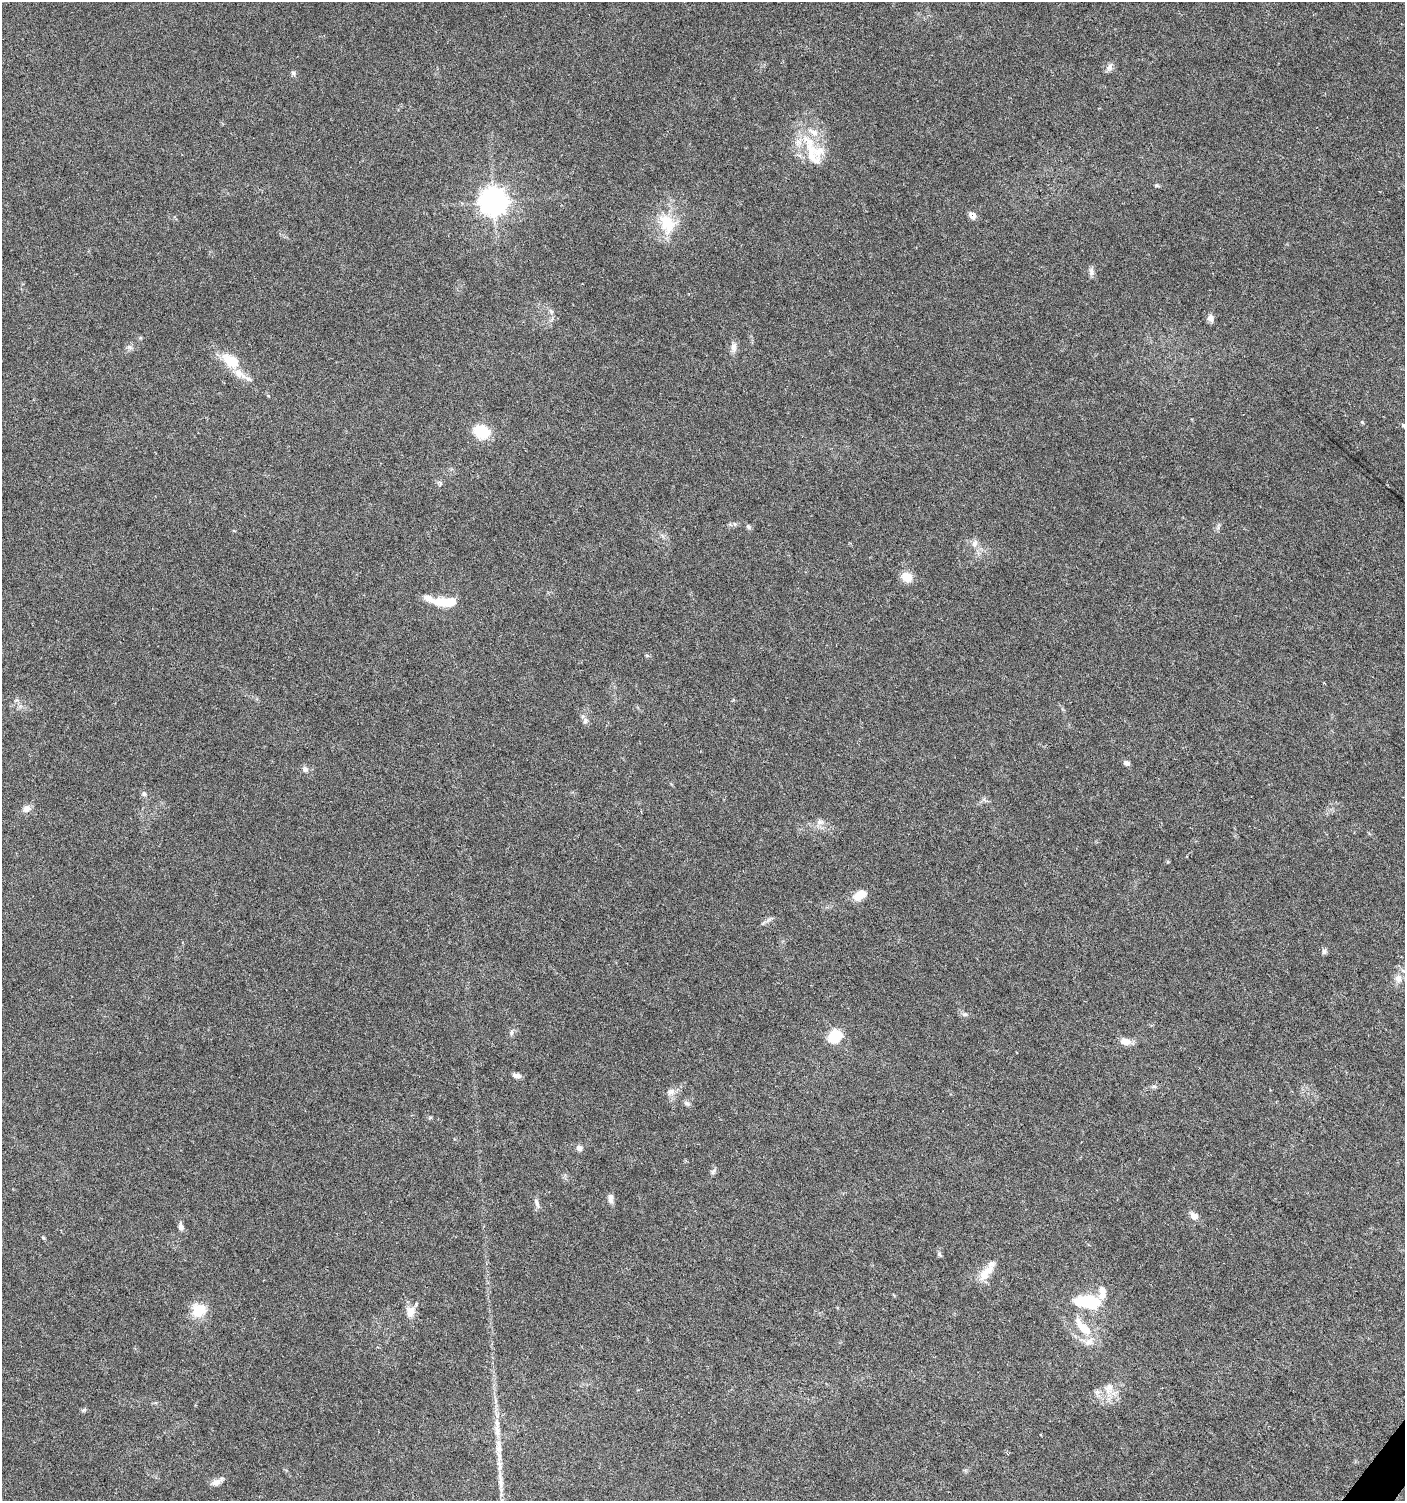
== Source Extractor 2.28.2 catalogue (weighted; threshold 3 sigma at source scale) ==
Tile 6 of 4 x 4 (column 2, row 2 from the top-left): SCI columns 1646-3048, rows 2999-4497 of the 6029 x 6005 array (HDU 1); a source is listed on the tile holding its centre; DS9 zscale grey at full resolution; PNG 1407 x 1503 px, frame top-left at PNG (2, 2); no overlay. Shown black and unused: <1% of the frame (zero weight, under 5 of 9 exposures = <1% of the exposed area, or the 3 px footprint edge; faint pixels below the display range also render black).
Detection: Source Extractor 2.28.2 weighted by HDU 2 'WHT'; one run over the whole footprint, this tile lists its part. Background 0.0353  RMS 0.0025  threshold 0.0101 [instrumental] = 3 sigma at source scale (4.09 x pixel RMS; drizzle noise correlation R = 1.36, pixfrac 0.8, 0.0396/0.0396 arcsec/px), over >= 5 px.
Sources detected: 69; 2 inside a brighter object's white glare — not listed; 6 inside a brighter listed object's ellipse — not listed separately; the other 61 listed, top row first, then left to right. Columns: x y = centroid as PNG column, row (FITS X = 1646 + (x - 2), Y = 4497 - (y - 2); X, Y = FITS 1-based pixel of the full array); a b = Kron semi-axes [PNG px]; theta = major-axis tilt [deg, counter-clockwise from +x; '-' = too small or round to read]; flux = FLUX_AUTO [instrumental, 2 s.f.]
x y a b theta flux
1110 67 11 7 67 1
293 73 8 5 -73 0.5
812 155 52 17 -65 9.2
1157 185 6 5 - 0.34
493 201 8 8 - 380
972 216 8 7 - 1.5
667 223 32 21 -67 8.5
1091 272 12 6 -86 0.86
551 311 8 4 -45 0.49
1210 318 10 8 -77 0.98
130 347 7 6 - 0.65
734 347 13 8 -90 1.2
231 361 23 14 -40 6.1
248 379 11 7 -32 0.98
1362 422 5 4 - 0.26
1404 426 7 5 -32 0.51
481 432 12 9 -24 11
440 483 8 6 -52 0.56
734 524 6 4 -89 0.35
748 527 7 5 -47 0.46
975 543 11 7 76 1.2
907 577 11 9 -22 3.3
428 598 17 8 -23 1.7
448 602 17 9 15 3.8
585 721 8 6 65 0.73
1127 763 7 6 - 0.81
305 769 9 8 - 0.85
144 794 7 6 - 0.55
26 809 9 7 20 1.5
819 822 8 8 - 1.1
860 895 15 9 34 3.3
769 919 15 4 31 0.75
1324 951 7 5 87 0.62
1398 978 9 8 - 1.5
965 1014 9 4 -8 0.52
511 1032 7 6 - 0.62
835 1036 19 14 40 5.1
1125 1041 13 9 -9 2
517 1076 10 6 -9 0.95
1154 1086 6 4 -18 0.4
671 1092 12 9 27 1.4
687 1103 9 5 -36 0.64
579 1148 7 7 - 1
713 1172 9 5 62 0.58
611 1198 13 6 -89 1.1
537 1203 13 5 -65 0.85
1194 1216 11 8 -38 1.4
181 1227 10 6 -81 0.98
939 1254 7 5 -45 0.42
985 1273 26 11 49 3.6
1102 1293 31 12 72 3.6
1085 1302 23 12 -4 11
199 1310 16 15 - 5.4
410 1311 16 12 89 2.2
1083 1327 33 12 -47 5.8
1109 1388 18 11 82 3
1097 1392 8 8 - 0.85
84 1410 6 5 - 0.4
497 1430 24 7 -90 2.7
500 1481 33 6 -86 3.3
217 1482 17 7 29 1.4
Isophote crosses this tile's border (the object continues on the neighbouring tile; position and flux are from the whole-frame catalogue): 2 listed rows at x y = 1404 426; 500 1481
Unlisted compact peaks at least as high as the median listed source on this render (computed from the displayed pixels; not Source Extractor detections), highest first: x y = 43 1238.